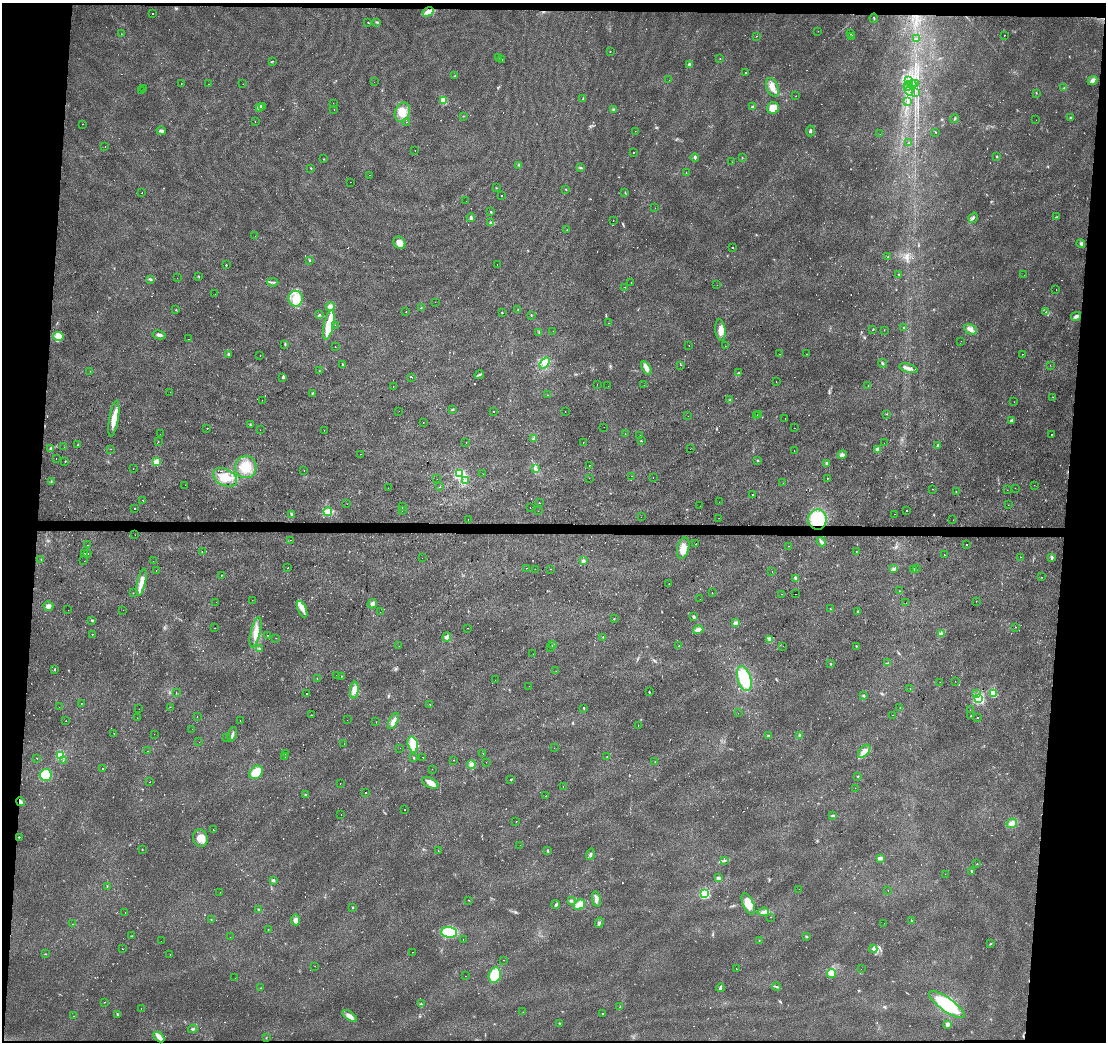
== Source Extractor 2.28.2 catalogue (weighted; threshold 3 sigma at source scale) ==
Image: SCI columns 5-4418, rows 275-4434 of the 4418 x 4659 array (HDU 1 of 3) = the unmasked area's bounding box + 8 px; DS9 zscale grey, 4 x 4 block average (1 PNG px = mean of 4 x 4 image px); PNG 1108 x 1044 px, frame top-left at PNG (2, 3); each listed source drawn as its Kron ellipse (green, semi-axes under 4 px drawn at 4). Shown black and unused: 9% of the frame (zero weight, under 2 of 3 exposures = <1% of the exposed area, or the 3 px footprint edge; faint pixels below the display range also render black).
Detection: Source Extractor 2.28.2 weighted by HDU 2 'WHT'. Background 0.0215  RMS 0.0033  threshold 0.015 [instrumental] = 3 sigma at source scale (4.5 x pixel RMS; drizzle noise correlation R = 1.50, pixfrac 1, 0.0396/0.0396 arcsec/px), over >= 5 px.
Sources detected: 801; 4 too faint to see at this stretch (4 x 4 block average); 163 cosmic-ray / hot-pixel residue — neither listed nor drawn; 6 coinciding with a brighter row at this scale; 18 inside a brighter listed object's ellipse — not listed separately; of the other 610, all 500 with FLUX_AUTO >= 0.534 (the completeness limit of this list) listed and drawn (110 fainter detections not listed), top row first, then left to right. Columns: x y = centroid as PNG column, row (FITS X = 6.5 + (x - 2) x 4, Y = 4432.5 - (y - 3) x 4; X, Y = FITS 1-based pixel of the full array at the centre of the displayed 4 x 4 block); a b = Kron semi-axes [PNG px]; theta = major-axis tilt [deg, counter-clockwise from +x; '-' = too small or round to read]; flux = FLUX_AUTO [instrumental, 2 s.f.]
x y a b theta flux
428 12 6 4 30 11
152 14 2 2 - 8.4
874 18 5 2 - 1.5
368 22 2 2 - 0.84
377 22 4 2 - 2.3
818 31 2 2 - 1.8
121 34 2 2 - 0.59
851 34 2 2 - 1.6
1005 35 2 2 - 0.66
756 36 2 2 - 2.4
851 37 4 2 - 1.9
917 39 4 2 - 2.2
610 51 2 2 - 0.56
498 58 2 2 - 0.59
720 58 2 2 - 0.94
502 59 2 2 - 3.7
272 61 3 2 - 1.2
689 64 3 2 - 3.9
746 72 2 2 - 2.5
455 76 3 2 - 1.9
669 80 2 2 - 1.1
1092 80 5 4 - 6.9
908 81 2 2 - 0.79
374 82 2 2 - 0.93
181 84 2 2 - 0.87
209 84 2 2 - 0.54
243 84 2 2 - 2.6
915 84 3 2 - 1.4
912 85 5 2 - 2.6
908 86 5 2 - 3.5
772 87 10 5 -68 16
1064 88 2 2 - 1.1
144 89 2 2 - 1.8
141 90 2 2 - 0.78
910 90 5 2 - 2.8
915 92 2 2 - 0.61
1036 93 2 2 - 0.6
796 96 2 2 - 1.3
583 99 3 2 - 1.9
444 100 2 2 - 100
907 101 3 2 - 1.7
333 103 2 2 - 1.5
263 106 2 2 - 1.1
259 107 3 2 - 3.3
752 107 3 2 - 2.8
773 108 6 5 - 23
334 110 2 2 - 2.5
613 110 3 2 - 1.8
402 112 10 7 68 26
463 116 2 2 - 0.72
1070 118 3 2 - 1.9
955 119 4 2 - 1.6
1036 120 2 2 - 1.3
255 122 2 2 - 2.3
406 122 2 2 - 1.2
83 124 2 2 - 0.71
161 131 5 3 - 4.6
635 131 2 2 - 0.9
810 131 5 2 - 2.8
935 132 2 2 - 0.82
880 134 2 2 - 1.7
909 142 2 2 - 0.96
105 147 2 2 - 0.9
415 150 2 2 - 2.2
633 152 2 2 - 2.7
997 156 3 2 - 1.5
695 157 4 2 - 2.5
742 157 2 2 - 0.65
323 159 2 2 - 0.78
732 162 2 2 - 0.77
518 165 2 2 - 1.5
311 168 2 2 - 1.1
580 168 3 2 - 2.1
686 173 2 2 - 0.56
369 175 2 2 - 0.97
350 182 2 2 - 1.6
496 188 2 2 - 0.72
566 189 3 2 - 1.2
625 192 3 2 - 0.73
142 193 2 2 - 8.4
501 195 2 2 - 1.6
466 201 2 2 - 0.56
655 208 2 2 - 0.69
491 212 3 2 - 1.3
471 217 4 3 - 4.1
1056 217 3 2 - 1.6
973 218 5 2 - 3.4
613 220 2 2 - 3.6
490 222 3 2 - 2.6
567 230 2 2 - 1.3
255 236 2 2 - 0.74
400 243 6 5 - 18
1081 244 4 3 - 3.5
733 247 2 2 - 1.8
888 257 2 2 - 1.1
310 260 3 2 - 1.3
226 265 2 2 - 2.2
497 265 2 2 - 3.9
899 274 2 2 - 0.8
1024 275 2 2 - 1
199 277 2 2 - 0.74
177 278 2 2 - 2.1
150 279 3 2 - 2.2
273 282 5 2 - 3.3
631 282 2 2 - 1.3
717 285 2 2 - 0.81
625 287 2 2 - 0.61
1056 289 2 2 - 2.3
215 294 2 2 - 1.4
296 299 8 7 - 35
435 302 2 2 - 1.1
330 306 5 4 - 6.2
421 308 2 2 - 1.2
176 310 2 2 - 0.82
518 310 2 2 - 0.63
406 312 2 2 - 1.4
502 312 2 2 - 1.9
1046 312 2 2 - 0.67
319 315 3 2 - 1.4
531 315 2 2 - 1.3
1076 316 5 3 - 6.6
609 323 2 2 - 1.3
329 325 15 5 78 57
335 325 2 2 - 2.3
904 328 3 2 - 1.2
873 329 2 2 - 1.4
971 329 7 5 -26 10
720 330 11 5 -84 14
884 330 2 2 - 0.54
553 331 2 2 - 0.7
539 332 2 2 - 0.92
159 335 7 3 -11 5.7
58 336 5 4 - 9.8
189 339 2 2 - 1.3
961 341 2 2 - 2.2
285 344 4 2 - 1.7
689 346 2 2 - 0.98
725 346 2 2 - 2.7
335 347 2 2 - 1.4
228 354 3 2 - 2.9
779 354 2 2 - 0.71
807 354 2 2 - 1.6
1022 354 2 2 - 12
260 355 2 2 - 3.4
545 363 6 4 52 9
882 363 4 2 - 2.3
342 365 2 2 - 1.3
681 365 2 2 - 1.6
1050 365 2 2 - 0.53
646 368 7 4 -60 11
908 368 9 3 -15 8.1
90 371 2 2 - 1.1
319 371 2 2 - 0.79
739 373 3 2 - 2.1
479 375 5 2 - 2.8
283 377 3 2 - 2.6
411 377 2 2 - 2.6
776 382 2 2 - 1.1
597 384 2 2 - 0.63
644 385 2 2 - 0.73
868 385 2 2 - 2.2
393 386 2 2 - 1.3
608 386 2 2 - 0.7
170 392 2 2 - 2
312 393 3 2 - 1.3
548 395 2 2 - 1.6
1053 397 2 2 - 0.53
262 400 2 2 - 1.5
729 400 2 2 - 1.1
1014 402 2 2 - 1.6
452 409 3 2 - 1.7
399 411 2 2 - 4.9
493 411 2 2 - 4.2
565 412 2 2 - 1
758 414 3 2 - 1
886 414 2 2 - 1.1
688 416 2 2 - 1.1
757 416 2 2 - 2
114 418 18 4 81 23
785 418 2 2 - 1.5
1012 421 4 3 - 3.4
423 423 2 2 - 0.54
250 424 3 2 - 1.3
604 427 2 2 - 1
794 428 2 2 - 28
207 429 2 2 - 0.92
260 430 2 2 - 1.4
324 430 2 2 - 0.56
625 433 2 2 - 1
160 434 2 2 - 0.77
1051 434 2 2 - 0.9
640 435 2 2 - 1.2
534 439 2 2 - 1.1
158 441 2 2 - 4
641 441 3 2 - 1.6
466 442 2 2 - 3.8
583 442 2 2 - 0.92
884 443 2 2 - 0.68
78 445 2 2 - 0.92
937 445 3 2 - 1.8
64 447 2 2 - 1.4
51 449 3 3 - 5.5
110 449 2 2 - 1.1
690 449 2 2 - 1.4
877 450 3 2 - 11
794 451 2 2 - 0.79
360 454 2 2 - 1.3
842 455 5 4 - 4.8
56 459 2 2 - 8.6
758 460 2 2 - 1
65 461 2 2 - 1.1
156 462 2 2 - 62
826 463 3 2 - 1.8
589 465 2 2 - 2.6
246 467 11 10 - 39
133 468 2 2 - 0.64
535 469 2 2 - 1.3
304 471 2 2 - 1
460 474 2 2 - 310
483 474 2 2 - 0.56
632 476 2 2 - 1
225 477 13 8 -27 31
589 478 2 2 - 1
653 478 2 2 - 1.5
827 478 2 2 - 4.2
437 479 2 2 - 0.98
51 481 2 2 - 1.5
465 481 2 2 - 2.5
783 483 2 2 - 1.5
185 485 2 2 - 4.1
1034 485 2 2 - 2
440 486 2 2 - 0.61
388 488 2 2 - 0.63
1015 488 2 2 - 2.4
932 489 2 2 - 2.3
1007 490 2 2 - 1.2
956 492 2 2 - 0.74
752 495 2 2 - 1.6
143 500 2 2 - 0.75
719 502 2 2 - 0.64
539 503 2 2 - 2
347 504 2 2 - 0.77
1008 505 2 2 - 0.62
402 506 2 2 - 1.5
700 506 2 2 - 1.1
134 508 2 2 - 3.3
530 508 2 2 - 0.56
402 510 2 2 - 2.9
328 511 4 3 - 6.9
538 511 2 2 - 0.6
907 511 2 2 - 0.97
291 514 3 2 - 1.8
895 514 2 2 - 0.72
641 517 2 2 - 1.9
719 518 2 2 - 1.6
468 519 2 2 - 1.6
817 520 10 9 - 93
953 520 2 2 - 10
135 535 2 2 - 3.2
290 540 2 2 - 2.1
821 542 5 3 - 5.7
696 544 2 2 - 3.5
87 545 2 2 - 0.81
967 545 2 2 - 4.2
788 546 2 2 - 1.2
683 548 11 6 75 20
202 552 2 2 - 1.6
856 552 2 2 - 0.68
84 554 2 2 - 0.9
87 554 2 2 - 1.6
944 555 2 2 - 0.9
1020 557 2 2 - 1.7
1052 557 3 2 - 4.4
422 558 2 2 - 1.8
41 560 2 2 - 1.1
84 561 2 2 - 0.64
153 561 2 2 - 0.71
583 561 3 3 - 4.3
288 568 2 2 - 29
527 568 2 2 - 3
535 569 2 2 - 1.2
551 569 2 2 - 1.9
894 569 3 2 - 5.5
913 569 3 2 - 1.1
916 569 2 2 - 0.63
156 570 2 2 - 1.8
772 572 2 2 - 2.6
221 575 2 2 - 1.4
1041 577 2 2 - 1.6
796 578 3 3 - 3.8
141 582 14 4 78 18
669 584 2 2 - 1.2
899 591 2 2 - 0.74
133 593 2 2 - 0.62
712 593 2 2 - 1.6
781 594 2 2 - 1.8
795 594 2 2 - 1.7
700 599 2 2 - 1.1
252 600 2 2 - 1.2
976 601 2 2 - 5.8
216 602 2 2 - 1.9
906 603 2 2 - 1.6
372 604 5 4 - 5.7
48 606 5 5 - 7.8
302 609 9 3 -66 10
830 609 2 2 - 0.73
68 610 2 2 - 1.6
123 610 2 2 - 1.1
380 612 2 2 - 1.4
857 612 2 2 - 0.87
694 617 3 3 - 3.5
614 619 2 2 - 0.67
92 620 2 2 - 0.86
735 623 4 3 - 7.2
1016 627 2 2 - 3.9
215 628 2 2 - 0.64
467 628 2 2 - 1.7
698 630 5 3 - 9.4
256 632 15 5 76 21
93 634 2 2 - 0.7
941 634 2 2 - 1.6
268 635 2 2 - 1
447 637 5 4 - 6
603 637 2 2 - 0.84
276 638 2 2 - 0.71
769 639 3 2 - 3.3
553 645 4 3 - 3
399 646 2 2 - 1.1
679 646 2 2 - 0.73
783 646 2 2 - 2.6
856 646 2 2 - 1.2
551 647 2 2 - 5.5
259 649 2 2 - 1.4
533 654 2 2 - 0.83
888 663 2 2 - 1
831 664 2 2 - 0.74
55 669 2 2 - 1.3
556 671 2 2 - 0.53
337 675 2 2 - 1.6
342 676 2 2 - 0.66
744 678 13 6 -72 73
317 679 2 2 - 2.2
495 680 2 2 - 1.8
955 681 2 2 - 1.6
940 682 2 2 - 1.4
529 686 2 2 - 0.7
910 688 2 2 - 3.2
354 690 8 3 85 10
649 692 3 2 - 1.3
176 693 2 2 - 2.3
307 693 2 2 - 5.6
994 693 2 2 - 100
977 694 2 2 - 1.5
863 696 3 2 - 1.7
978 698 2 2 - 310
81 703 2 2 - 0.97
430 704 2 2 - 2.3
59 707 2 2 - 1.6
170 707 2 2 - 1.3
584 708 3 2 - 1.4
900 708 2 2 - 2.7
139 709 2 2 - 1.8
970 710 2 2 - 0.99
738 713 2 2 - 0.64
311 715 2 2 - 0.95
892 715 2 2 - 4.6
970 716 2 2 - 1.1
197 717 2 2 - 0.8
978 717 2 2 - 1.9
137 718 2 2 - 0.56
240 720 2 2 - 5.7
347 720 2 2 - 3
66 721 2 2 - 1.6
393 721 9 4 63 9.9
376 722 2 2 - 0.72
638 725 2 2 - 0.93
192 729 2 2 - 0.6
114 733 2 2 - 2
154 734 2 2 - 0.56
232 734 7 2 72 4.6
799 735 3 3 - 3.2
768 736 3 3 - 2.2
227 737 2 2 - 1.4
199 742 2 2 - 1.9
344 744 2 2 - 0.7
413 745 8 5 -75 30
400 748 2 2 - 1.6
554 748 2 2 - 0.72
148 751 2 2 - 1.2
864 751 8 4 49 12
483 753 2 2 - 4.8
286 754 2 2 - 3.4
60 755 2 2 - 130
285 756 2 2 - 0.82
423 757 2 2 - 0.6
607 757 2 2 - 0.89
36 758 2 2 - 1.2
414 758 2 2 - 1.6
63 760 2 2 - 0.59
454 760 2 2 - 1.1
486 762 2 2 - 1.4
655 762 2 2 - 0.59
471 765 4 3 - 5.2
102 768 2 2 - 0.95
432 769 2 2 - 2.1
256 772 7 5 46 27
46 775 6 5 - 69
858 776 3 2 - 1.2
511 779 2 2 - 1.4
150 782 2 2 - 15
340 783 2 2 - 2.5
430 783 9 5 -28 14
563 786 2 2 - 0.66
855 788 2 2 - 1.4
365 792 2 2 - 22
306 795 3 2 - 1.6
546 796 2 2 - 8.2
20 802 5 3 - 4.4
405 810 2 2 - 0.87
341 814 2 2 - 3.2
833 815 3 2 - 1.8
516 821 2 2 - 1.9
1012 823 5 4 - 7.4
213 830 2 2 - 1.8
19 837 2 2 - 0.89
200 838 9 7 -75 21
520 845 2 2 - 0.66
142 849 2 2 - 1.4
438 851 2 2 - 0.81
547 851 3 2 - 1.7
590 854 6 2 74 3.6
880 858 4 3 - 5.4
724 860 2 2 - 0.87
977 864 2 2 - 0.58
972 871 3 2 - 1.8
945 874 2 2 - 1.3
718 878 3 3 - 4.8
273 881 4 3 - 2.7
107 886 2 2 - 0.69
799 889 2 2 - 5.7
888 891 2 2 - 1
220 892 2 2 - 3.2
705 894 2 2 - 210
596 899 8 3 -79 6.8
469 900 2 2 - 0.88
571 900 3 3 - 2.4
748 904 12 5 -68 25
556 905 4 2 - 3.8
579 905 6 5 - 30
352 908 2 2 - 1.1
258 909 2 2 - 1.5
763 912 6 4 7 7
125 913 2 2 - 0.68
771 917 2 2 - 0.65
211 919 2 2 - 0.64
296 920 5 4 - 8.6
911 921 2 2 - 0.67
599 923 5 3 - 3.7
884 923 2 2 - 0.57
72 924 2 2 - 1
268 930 2 2 - 0.84
449 932 8 5 -4 58
132 936 2 2 - 1.1
230 937 2 2 - 3.2
806 937 2 2 - 1.1
463 940 2 2 - 1.3
759 940 2 2 - 0.67
161 941 2 2 - 2.1
990 944 3 2 - 1.3
122 949 2 2 - 1.6
873 949 4 3 - 3.8
412 952 2 2 - 0.9
45 954 2 2 - 0.58
170 955 2 2 - 1.2
503 960 2 2 - 5.6
315 966 2 2 - 0.72
736 969 2 2 - 1.2
861 969 2 2 - 0.76
831 973 4 3 - 27
495 975 8 6 71 66
465 976 2 2 - 0.83
235 978 2 2 - 1.4
777 987 4 2 - 2.6
261 988 2 2 - 0.96
720 988 4 2 - 4.5
104 1002 2 2 - 1.1
421 1004 3 2 - 2.2
947 1005 21 7 -35 120
620 1007 3 2 - 0.77
141 1008 2 2 - 3.4
523 1012 2 2 - 0.56
118 1014 4 2 - 2.2
602 1014 2 2 - 1.1
74 1016 2 2 - 0.98
350 1016 8 4 -35 12
559 1023 2 2 - 1.2
948 1024 3 3 - 8.6
193 1029 4 2 - 2.9
159 1037 6 3 -45 14
266 1038 2 2 - 0.88
Overlapping masked pixels (flux is a lower limit): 2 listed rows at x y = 817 520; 20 802
Diffuse or blended objects may show on this block-average render without a row.